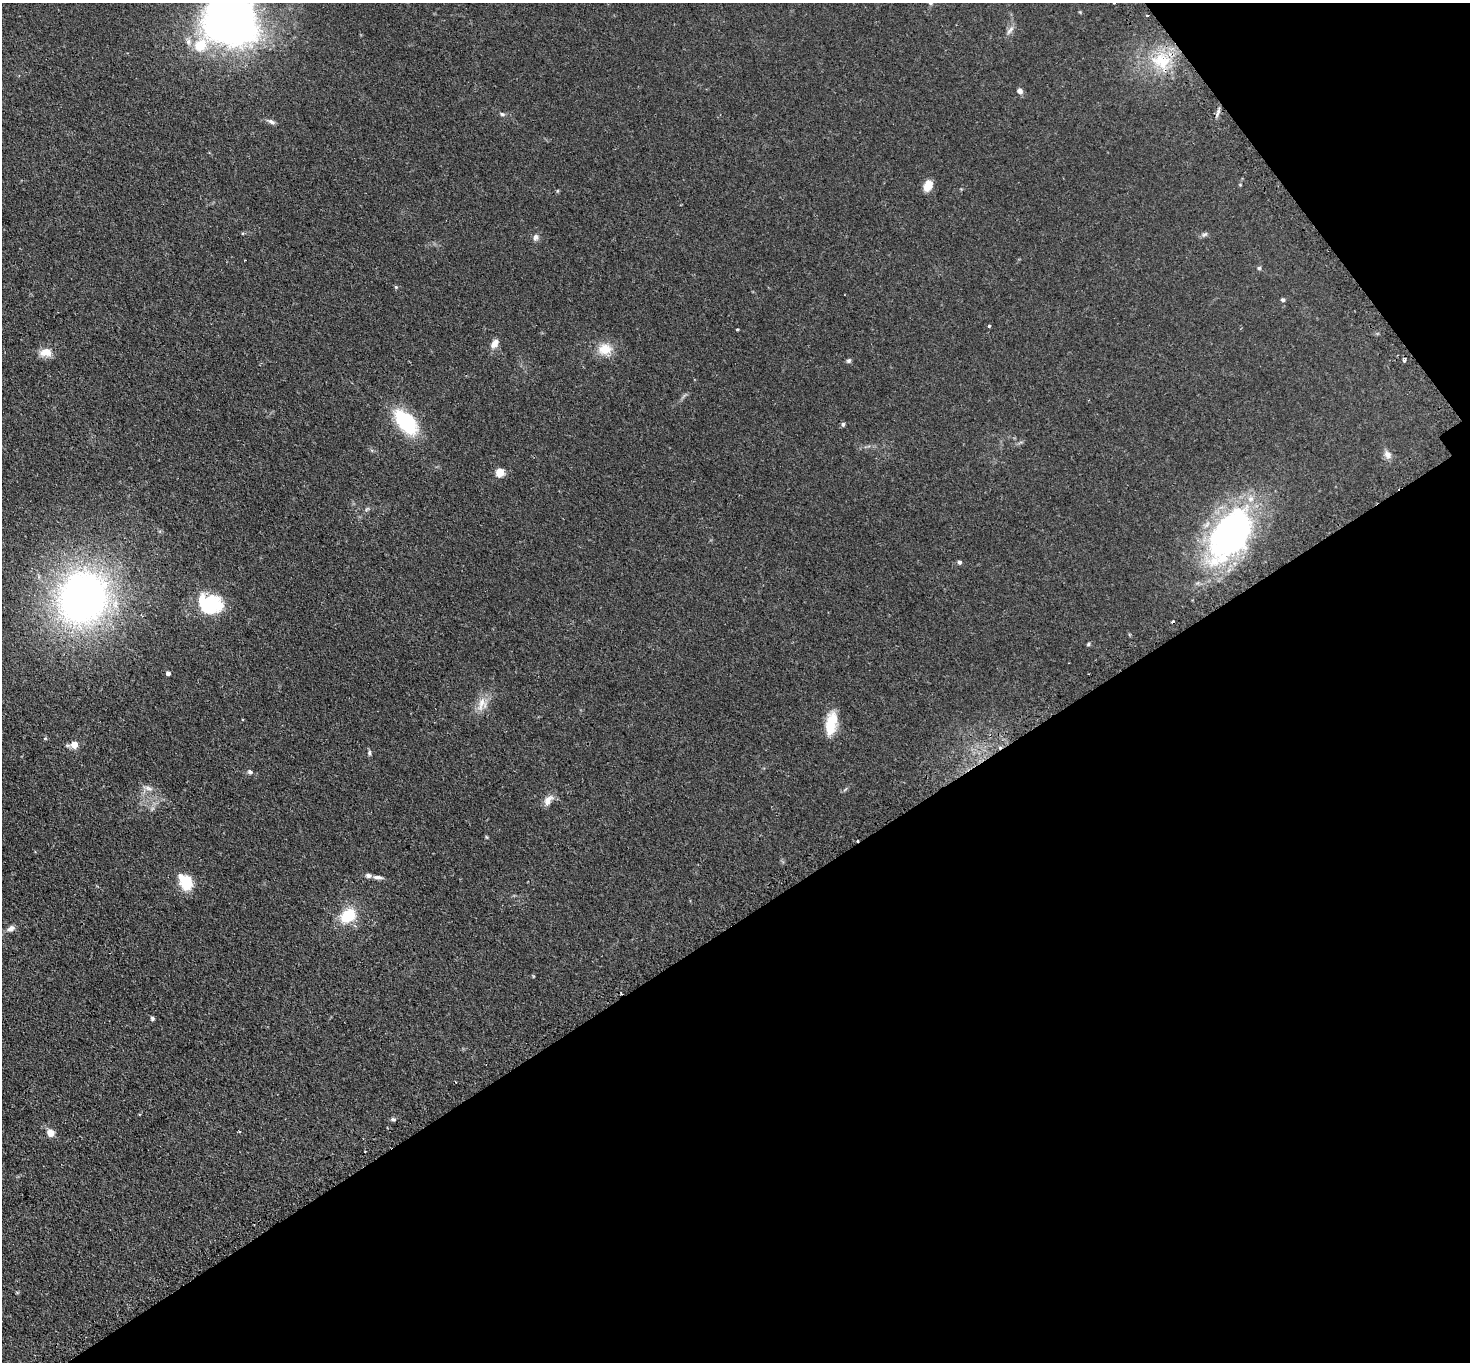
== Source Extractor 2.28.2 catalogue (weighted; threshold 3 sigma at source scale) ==
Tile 12 of 4 x 4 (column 4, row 3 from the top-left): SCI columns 4450-5917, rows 1546-2905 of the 5963 x 5953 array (HDU 1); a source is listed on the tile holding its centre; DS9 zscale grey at full resolution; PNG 1472 x 1364 px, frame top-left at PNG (2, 3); no overlay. Shown black and unused: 36% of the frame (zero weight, under 2 of 3 exposures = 4% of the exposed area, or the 3 px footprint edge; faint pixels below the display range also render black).
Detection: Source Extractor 2.28.2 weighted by HDU 2 'WHT'; one run over the whole footprint, this tile lists its part. Background 0.111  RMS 0.0076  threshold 0.0342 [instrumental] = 3 sigma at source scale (4.5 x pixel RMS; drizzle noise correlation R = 1.50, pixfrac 1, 0.05/0.05 arcsec/px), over >= 5 px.
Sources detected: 58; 2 inside a brighter object's white glare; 3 cosmic-ray / hot-pixel residue — not listed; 2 inside a brighter listed object's ellipse — not listed separately; the other 51 listed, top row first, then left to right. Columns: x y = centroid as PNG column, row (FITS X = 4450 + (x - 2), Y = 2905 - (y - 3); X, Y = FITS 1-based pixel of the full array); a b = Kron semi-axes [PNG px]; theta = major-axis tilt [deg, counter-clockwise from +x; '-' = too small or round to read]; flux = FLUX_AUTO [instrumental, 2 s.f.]
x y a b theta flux
1114 3 3 3 - 1.5
1147 15 3 2 - 0.99
230 20 51 46 -29 400
1010 30 15 5 52 3
1161 61 30 23 -10 35
1020 91 7 6 - 2.8
1218 112 12 5 73 2.4
502 114 6 5 - 1.4
271 122 11 5 -23 2.4
1240 185 5 3 - 0.55
928 186 13 9 63 8
243 233 4 3 - 0.74
1204 234 10 5 34 1.7
536 237 8 7 - 2.8
1259 268 5 5 - 1.1
396 287 5 4 - 0.91
1283 300 5 4 - 1.5
989 326 3 3 - 1.3
737 329 3 2 - 0.92
494 344 11 7 52 5.5
605 349 19 15 9 13
46 352 15 10 -2 8.8
1404 360 4 3 - 2.1
849 361 7 5 44 1.5
406 422 22 12 -49 67
843 424 6 4 76 1.4
1387 454 12 9 -53 3.9
500 472 5 5 - 27
367 509 8 3 32 1.2
1230 535 62 35 56 230
959 562 5 5 - 1.5
83 598 41 37 62 420
210 605 25 20 68 35
1089 644 6 4 44 1
168 673 4 4 - 2.9
482 704 22 13 75 9.7
831 723 28 12 81 19
45 738 6 4 0 0.79
74 744 5 4 - 15
369 753 8 4 84 1.4
250 772 6 5 - 1.7
148 788 12 6 -17 3.3
548 800 16 9 51 5.8
486 837 6 4 -87 0.79
378 877 15 5 -4 3.1
186 882 17 11 -59 23
348 915 14 10 39 29
11 929 10 7 33 3.2
152 1018 5 5 - 1.4
393 1119 7 4 -13 1.4
50 1133 6 6 - 7.5
Isophote crosses this tile's border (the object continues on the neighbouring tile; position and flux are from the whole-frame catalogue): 2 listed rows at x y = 1114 3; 230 20